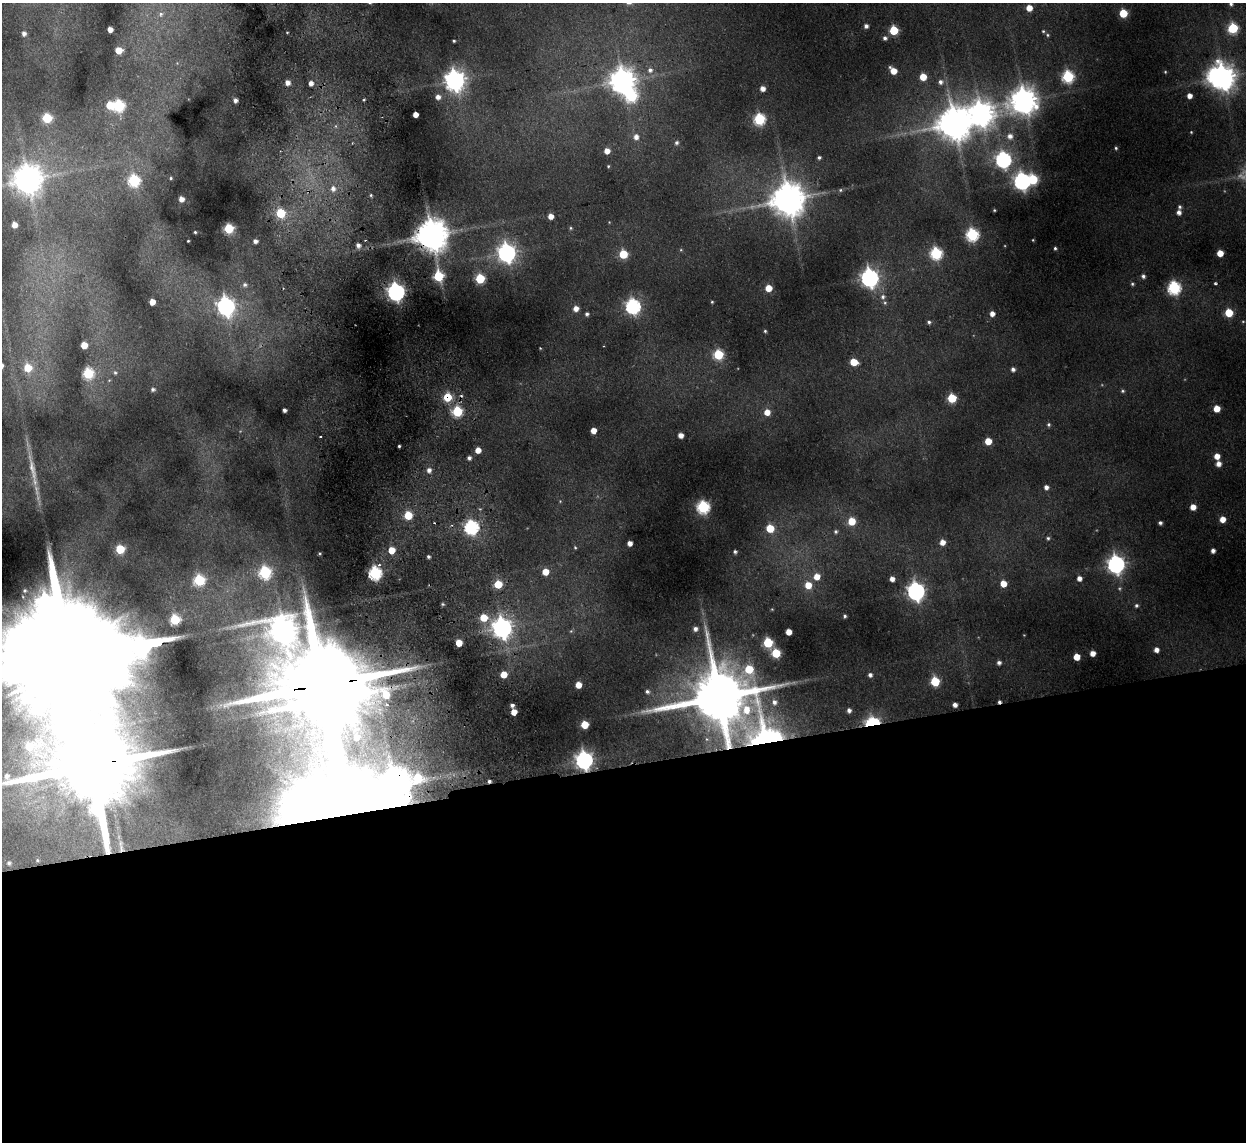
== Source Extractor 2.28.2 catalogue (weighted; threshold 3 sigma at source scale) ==
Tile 15 of 4 x 4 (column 3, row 4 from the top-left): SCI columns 2543-3786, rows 153-1292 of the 5083 x 4981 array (HDU 1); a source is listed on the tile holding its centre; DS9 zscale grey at full resolution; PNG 1248 x 1144 px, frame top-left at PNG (2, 3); no overlay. Shown black and unused: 33% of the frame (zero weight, under 2 of 3 exposures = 3% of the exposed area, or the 3 px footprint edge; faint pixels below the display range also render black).
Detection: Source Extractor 2.28.2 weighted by HDU 2 'WHT'; one run over the whole footprint, this tile lists its part. Background 0.186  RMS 0.015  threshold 0.0658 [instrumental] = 3 sigma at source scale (4.5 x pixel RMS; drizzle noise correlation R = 1.50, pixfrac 1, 0.05/0.05 arcsec/px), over >= 5 px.
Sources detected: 218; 5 too faint to see at this stretch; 6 inside a brighter object's white glare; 5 cosmic-ray / hot-pixel residue — not listed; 3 inside a brighter listed object's ellipse — not listed separately; the other 199 listed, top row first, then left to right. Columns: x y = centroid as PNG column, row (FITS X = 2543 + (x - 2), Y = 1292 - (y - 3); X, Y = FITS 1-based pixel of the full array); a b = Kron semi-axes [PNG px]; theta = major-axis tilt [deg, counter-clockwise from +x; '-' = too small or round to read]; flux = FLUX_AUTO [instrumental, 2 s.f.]
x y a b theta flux
1231 4 5 5 - 4
1029 8 6 5 - 22
1123 13 5 5 - 60
161 14 8 7 - 6.3
866 26 4 4 - 6.1
1233 28 6 6 - 130
110 29 4 4 - 13
894 30 5 5 - 84
1043 31 4 4 - 2.3
287 32 3 2 - 1.2
24 33 5 5 - 7.3
1048 35 6 5 - 2.5
885 38 5 5 - 5.2
454 41 3 3 - 2.3
118 50 6 5 - 24
650 70 7 7 - 7.7
893 71 7 5 -44 24
1165 72 4 4 - 1.8
923 77 5 5 - 33
1068 77 6 6 - 200
1223 77 10 8 -84 1900
455 80 8 7 - 1200
622 81 9 9 - 2200
940 82 7 7 - 7.5
287 83 5 5 - 11
311 83 5 4 - 9.5
762 88 5 5 - 10
1189 96 5 4 - 11
438 97 6 6 - 9.3
235 100 4 4 - 6.2
364 100 4 3 - 1.9
1024 100 10 9 - 2200
110 105 6 5 - 45
119 106 7 6 - 160
415 114 4 4 - 15
980 114 10 10 - 1900
47 118 6 6 - 100
759 119 6 6 - 190
954 124 11 11 - 4000
336 126 7 4 -90 3.5
1191 132 3 3 - 1.6
1010 136 8 8 - 11
636 137 7 7 - 11
677 143 5 5 - 4.2
1116 148 4 4 - 2.5
607 151 5 5 - 15
819 157 5 4 - 3.5
1003 160 7 7 - 500
608 166 4 4 - 1.9
171 178 3 3 - 1.8
28 179 12 10 11 2600
134 180 6 6 - 190
1022 181 8 7 - 600
333 189 8 7 - 11
840 190 7 5 16 3.1
371 195 4 3 - 2.1
181 199 4 4 - 11
788 199 11 10 - 4200
1180 207 6 5 - 3.7
994 210 4 3 - 2
1179 212 6 5 - 7.9
281 213 6 5 - 85
551 216 5 5 - 15
14 225 5 5 - 16
229 228 5 5 - 100
571 228 5 4 - 2.2
195 232 3 3 - 1.9
972 234 6 6 - 240
432 235 10 9 - 4000
1033 240 3 3 - 1.4
188 241 3 3 - 1.5
255 241 4 4 - 7.2
358 245 6 5 - 7.3
1055 248 3 3 - 2.6
681 250 5 4 - 1.9
507 253 8 8 - 810
936 253 6 6 - 210
1220 253 5 5 - 26
623 254 5 5 - 75
438 276 7 6 - 120
1143 276 5 5 - 4.9
869 278 8 7 - 710
480 279 6 5 - 100
1132 284 5 5 - 2.7
1216 284 4 3 - 3.4
245 285 6 6 - 4.7
768 288 5 5 - 27
1174 288 6 6 - 280
396 292 7 7 - 740
883 297 8 6 76 6.2
152 302 5 5 - 22
712 302 3 3 - 1.9
226 306 8 7 - 740
633 306 7 6 - 430
576 309 6 6 - 12
1229 313 5 5 - 60
587 314 5 5 - 4.2
992 314 5 5 - 11
929 322 5 5 - 3.8
765 331 4 4 - 2.3
84 345 5 5 - 31
540 348 3 2 - 1.3
718 354 6 6 - 120
854 362 6 5 - 43
28 368 6 6 - 51
1013 369 5 4 - 5.9
88 373 6 6 - 140
115 373 6 6 - 3.5
109 380 5 5 - 1.8
153 389 5 5 - 4.5
1123 391 6 5 - 3
447 397 7 7 - 52
952 398 5 5 - 83
1217 409 5 5 - 28
284 410 4 4 - 5.4
457 411 6 6 - 140
767 412 6 6 - 18
1049 424 5 5 - 3.2
593 430 5 5 - 18
681 435 5 4 - 12
988 441 5 5 - 30
399 446 3 3 - 2.6
478 450 5 5 - 18
1217 456 5 5 - 17
469 458 5 5 - 5.3
1218 464 5 5 - 11
32 469 51 7 -78 30
429 470 7 6 - 8.8
1046 487 5 5 - 7.8
703 507 6 6 - 250
1193 507 5 5 - 17
408 515 5 5 - 68
1222 519 5 5 - 18
852 521 5 5 - 46
1160 523 4 4 - 4.4
471 527 6 6 - 360
770 528 6 5 - 51
836 531 5 5 - 3.8
1048 538 6 5 - 3.1
942 542 5 5 - 15
630 543 4 4 - 11
575 547 5 3 - 2.1
120 549 6 5 - 79
392 550 7 6 - 22
1213 551 4 4 - 7.2
735 552 5 5 - 3.8
320 553 3 3 - 1.8
428 557 4 3 - 3.5
1116 564 7 7 - 760
265 572 7 6 - 200
545 572 5 5 - 28
375 573 6 6 - 310
817 577 6 6 - 20
1079 578 5 5 - 10
892 579 5 4 - 10
199 580 6 6 - 150
1003 583 5 5 - 25
498 584 5 5 - 60
808 585 6 6 - 27
25 591 7 6 - 4.6
916 591 8 7 - 820
443 604 5 4 - 2.3
1136 605 5 5 - 3.6
772 609 4 3 - 1.4
845 616 4 3 - 3.2
484 618 6 6 - 46
175 620 6 6 - 130
502 628 8 7 - 1200
695 629 5 5 - 6.9
283 630 22 18 -6 2600
571 631 6 6 - 2.7
789 632 5 5 - 20
459 643 5 5 - 31
768 643 6 6 - 110
1156 650 5 5 - 9.8
776 653 6 5 - 84
1092 653 5 5 - 14
72 657 123 26 9 160000
1077 657 5 5 - 29
999 663 5 5 - 5.4
504 674 5 5 - 28
870 675 5 5 - 5.5
935 681 6 6 - 71
324 685 37 11 10 40000
578 685 5 5 - 23
647 692 6 6 - 4.8
720 697 29 20 -22 17000
774 702 8 8 - 8.9
512 705 4 4 - 5.5
955 705 4 4 - 7.6
849 710 5 4 - 6.9
514 712 5 5 - 23
872 723 7 5 13 370
584 725 5 5 - 47
31 746 21 13 -12 80
584 760 7 7 - 780
344 804 164 73 -82 6500
37 860 4 4 - 2
9 863 6 6 - 4
Overlapping masked pixels (flux is a lower limit): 8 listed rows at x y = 432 235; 447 397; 72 657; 324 685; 720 697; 872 723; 584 760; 344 804
Isophote crosses this tile's border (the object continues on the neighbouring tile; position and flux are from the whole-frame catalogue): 3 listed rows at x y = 1231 4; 28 179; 72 657